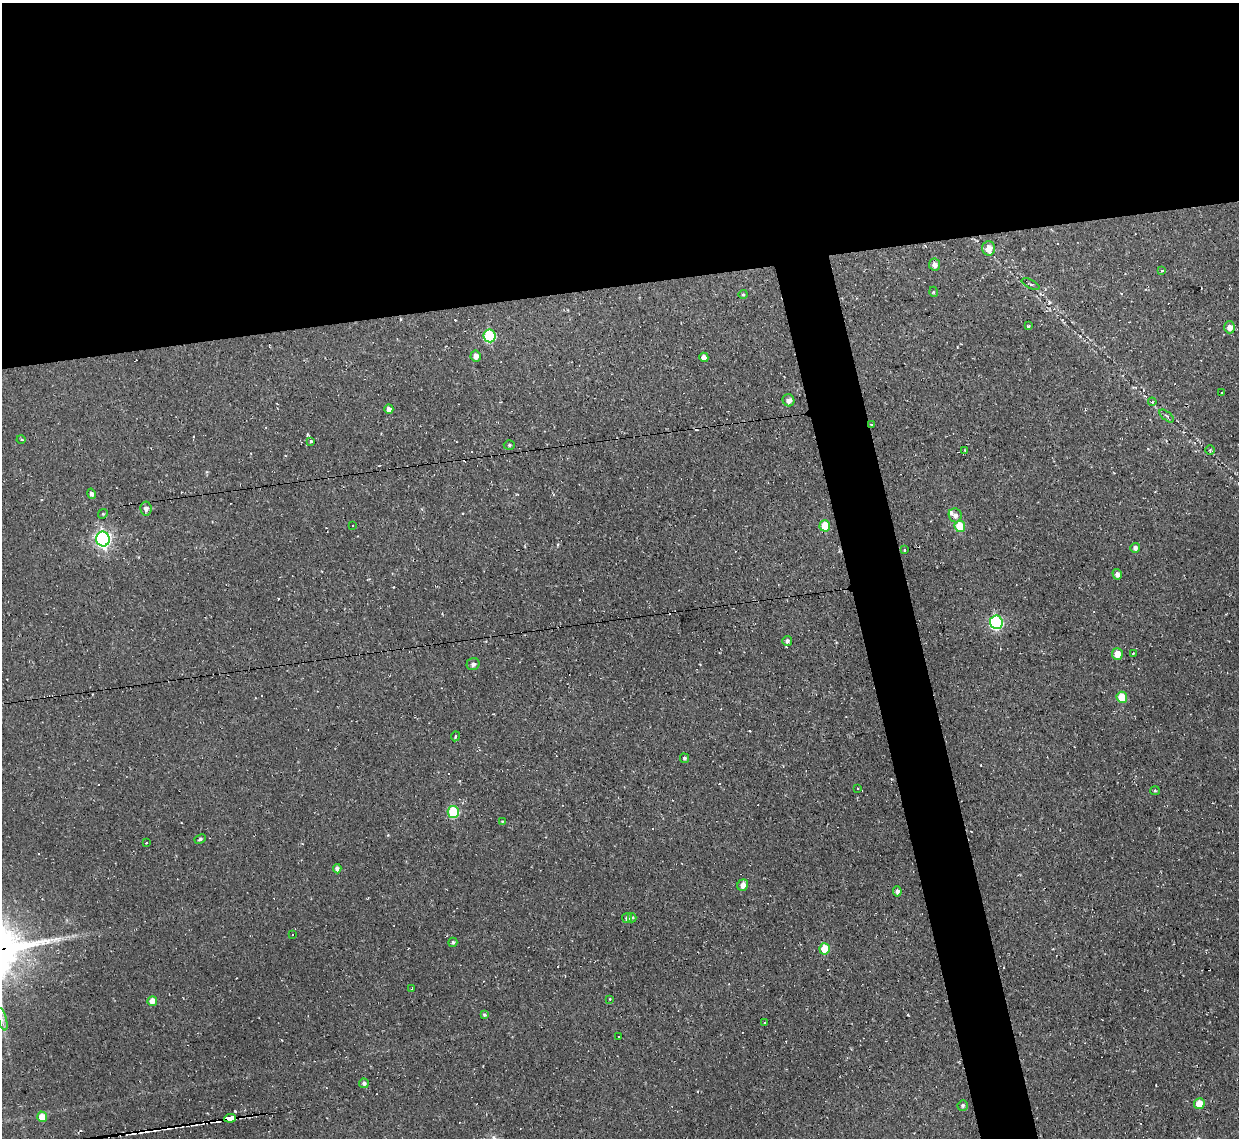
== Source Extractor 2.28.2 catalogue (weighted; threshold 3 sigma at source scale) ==
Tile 2 of 4 x 4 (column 2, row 1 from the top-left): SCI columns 1238-2474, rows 3541-4676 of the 4948 x 4925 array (HDU 1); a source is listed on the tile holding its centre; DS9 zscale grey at full resolution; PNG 1241 x 1140 px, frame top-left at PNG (2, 3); each listed source drawn as its Kron ellipse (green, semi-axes under 4 px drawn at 4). Shown black and unused: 29% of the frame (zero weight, under 2 of 3 exposures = <1% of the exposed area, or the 3 px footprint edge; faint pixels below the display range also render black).
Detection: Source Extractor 2.28.2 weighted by HDU 2 'WHT'; one run over the whole footprint, this tile lists its part. Background 0.146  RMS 0.0073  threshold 0.0329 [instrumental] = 3 sigma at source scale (4.5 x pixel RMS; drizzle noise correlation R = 1.50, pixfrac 1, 0.05/0.05 arcsec/px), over >= 5 px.
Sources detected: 89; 21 cosmic-ray / hot-pixel residue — neither listed nor drawn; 1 inside a brighter listed object's ellipse — not listed separately; the other 67 listed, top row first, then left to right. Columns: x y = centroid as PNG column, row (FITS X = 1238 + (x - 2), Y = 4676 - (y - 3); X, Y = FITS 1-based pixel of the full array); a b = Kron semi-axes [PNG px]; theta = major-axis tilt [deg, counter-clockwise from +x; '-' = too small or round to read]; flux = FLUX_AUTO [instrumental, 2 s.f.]
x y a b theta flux
989 248 7 6 - 8.4
935 265 6 5 - 3.7
1162 271 4 3 - 2.3
1030 284 9 3 -26 1.1
934 292 5 3 - 0.7
743 294 4 4 - 0.96
1028 326 3 3 - 0.71
1230 327 6 5 - 5
489 336 6 6 - 58
476 356 5 5 - 3.8
704 357 5 4 - 4.6
1222 393 3 3 - 5.2
789 400 6 5 - 3.6
1152 402 4 3 - 0.84
389 409 5 4 - 4
1167 416 9 2 -40 1.1
871 424 3 2 - 0.65
21 439 4 3 - 0.98
311 442 4 3 - 1.5
509 445 5 4 - 1.1
964 450 2 2 - 0.9
1210 450 5 5 - 0.92
91 494 5 4 - 2.2
146 508 7 5 -84 2.9
103 514 5 4 - 0.95
955 515 7 6 - 3.2
352 526 2 2 - 0.55
825 526 6 5 - 18
960 526 6 5 - 21
103 539 7 6 - 220
1135 548 5 4 - 1.9
905 550 3 3 - 2.1
1117 574 5 4 - 2.8
996 622 7 6 - 100
787 641 5 5 - 2.7
1133 653 2 2 - 0.46
1117 654 6 5 - 9.3
473 664 6 6 - 2.5
1122 697 5 5 - 19
455 736 5 2 - 1.1
684 758 5 4 - 1.4
857 788 2 2 - 0.55
1155 791 5 4 - 0.89
453 812 6 5 - 47
502 822 4 4 - 0.71
200 839 6 4 25 1.4
146 842 3 3 - 3.3
337 869 4 4 - 2.7
743 885 6 5 - 4.7
897 891 5 4 - 2.8
627 918 5 5 - 2.4
632 918 4 4 - 1.1
292 935 2 2 - 0.56
453 942 4 4 - 1.4
825 949 5 5 - 19
412 988 3 2 - 0.75
610 999 2 2 - 0.67
152 1001 5 5 - 7.2
484 1015 4 4 - 1.2
2 1019 11 4 -75 2.7
765 1022 3 3 - 2.3
618 1037 3 2 - 0.85
364 1083 5 4 - 2
1199 1104 5 5 - 12
963 1105 5 5 - 1.5
42 1117 5 5 - 9.6
230 1118 6 3 8 570
Overlapping masked pixels (flux is a lower limit): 2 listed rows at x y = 871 424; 230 1118